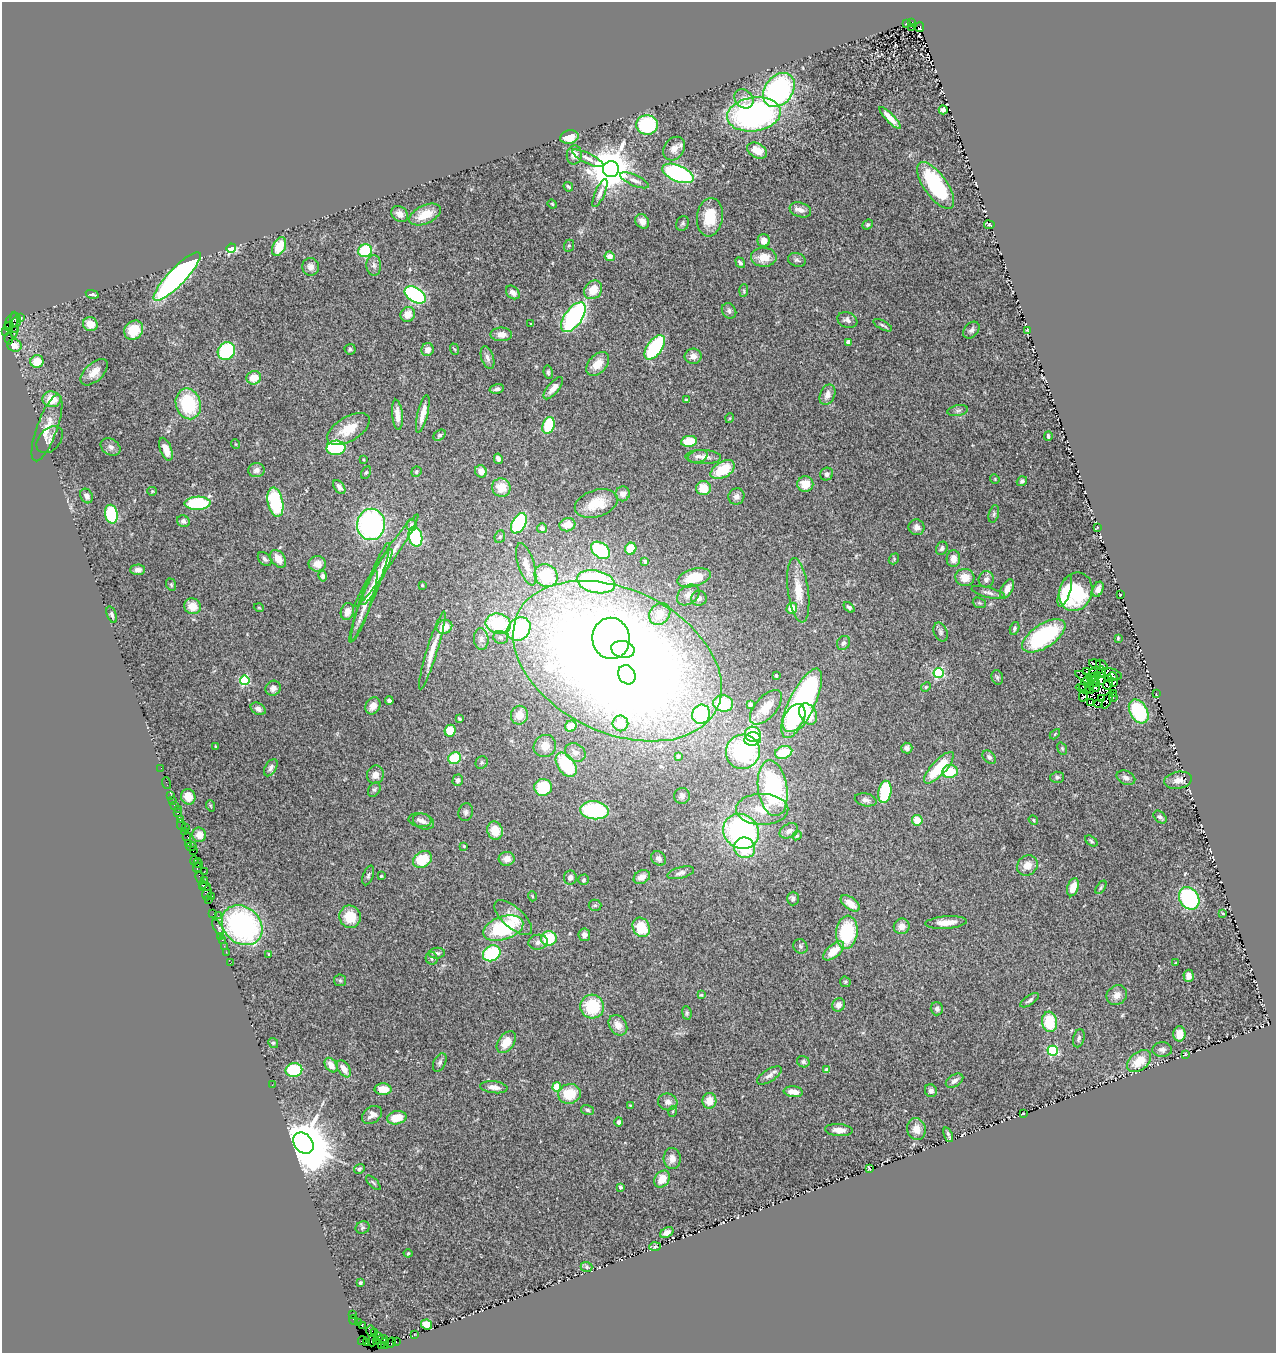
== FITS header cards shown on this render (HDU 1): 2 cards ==
NAXIS1  =                 1274
NAXIS2  =                 1351

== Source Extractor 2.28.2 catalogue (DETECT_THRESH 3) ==
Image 1274 x 1351 px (HDU 1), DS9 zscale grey, 1 PNG px = 1 image px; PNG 1278 x 1355 px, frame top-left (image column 1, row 1351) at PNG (2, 2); each listed source drawn as its Kron ellipse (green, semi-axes under 4 px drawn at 4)
Background 0.608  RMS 0.064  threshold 0.191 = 3 sigma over >= 5 px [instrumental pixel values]
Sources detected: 442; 6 with non-positive FLUX_AUTO (blend fragments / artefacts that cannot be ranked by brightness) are neither listed nor drawn; the other 436 listed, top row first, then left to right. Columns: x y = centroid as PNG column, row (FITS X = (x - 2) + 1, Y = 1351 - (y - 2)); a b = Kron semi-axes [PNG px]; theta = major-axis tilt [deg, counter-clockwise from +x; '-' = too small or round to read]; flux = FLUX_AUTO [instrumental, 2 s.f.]
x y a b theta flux
906 23 2 2 - 46
912 23 4 3 - 210
911 27 2 2 - 44
920 27 5 4 - 880
779 90 19 14 53 670
744 99 10 8 -47 26
943 110 4 4 - 11
754 114 27 17 8 1100
890 118 14 4 -46 33
647 125 11 9 -2 320
569 137 9 6 14 49
674 149 13 9 53 31
757 151 10 7 -28 65
574 155 9 7 82 32
588 158 17 5 -26 23
611 169 8 8 - 16000
678 173 17 8 -23 520
634 180 15 5 -23 22
936 185 27 11 -54 430
568 187 5 3 - 6
600 193 15 5 67 20
552 204 5 4 - 4.7
800 210 11 7 -18 27
400 214 9 7 -40 25
425 214 17 9 25 77
710 217 19 13 82 120
642 221 8 6 -50 28
682 223 8 6 64 9.5
868 225 5 4 - 8.4
989 225 5 2 - 4.9
764 241 6 6 - 30
569 246 6 5 - 5.6
279 247 10 6 64 82
231 248 4 4 - 480
365 251 7 6 - 200
610 256 5 5 - 30
764 257 13 9 -1 57
797 260 9 7 -18 12
740 263 6 4 -53 9.8
374 265 10 7 -88 16
311 267 9 8 - 23
177 276 33 8 46 1300
593 290 10 8 49 70
744 291 6 4 86 6.1
513 292 8 5 -44 19
92 294 6 3 -13 8.3
415 295 11 7 -32 550
729 311 8 6 -54 14
408 314 7 7 - 51
21 317 3 3 - 17
573 317 17 8 54 680
847 320 10 7 -21 19
12 321 9 6 55 160
17 321 5 3 - 89
90 324 7 7 - 50
531 324 3 3 - 6.1
14 325 13 4 90 120
883 325 10 3 -28 8.5
8 327 4 2 - 40
15 329 3 2 - 42
134 330 10 9 - 110
971 330 9 6 46 14
1027 330 3 2 - 2.9
6 331 3 2 - 13
501 334 10 6 -1 32
9 339 6 3 -82 74
848 342 4 4 - 27
14 345 7 6 - 28
655 347 14 7 54 330
350 349 5 5 - 7.6
454 349 6 3 -69 4.6
428 350 6 6 - 27
226 351 9 8 - 300
693 356 8 7 - 26
487 358 12 6 -73 17
37 361 6 6 - 66
598 364 14 9 48 59
94 372 17 9 44 53
548 372 7 4 -81 8.2
254 378 7 6 - 68
553 388 13 5 50 30
497 389 7 4 12 12
827 395 11 7 67 26
52 399 9 8 - 80
687 400 4 3 - 6.2
188 404 15 12 -75 250
958 411 10 5 11 12
423 414 19 5 76 46
397 415 15 5 -85 39
730 418 5 3 - 3.5
548 425 9 6 73 180
47 428 35 10 70 76
348 429 24 12 31 97
440 435 7 5 39 8.5
1048 436 4 3 - 8.8
50 440 15 10 46 30
689 441 8 5 8 110
235 444 5 3 - 3.7
111 447 10 8 -32 19
336 448 9 7 2 290
166 449 12 5 -70 46
698 456 10 6 15 17
703 457 18 7 -2 31
364 459 3 3 - 5.2
498 459 5 4 - 16
256 470 8 7 - 21
723 470 13 7 30 150
481 471 6 5 - 37
366 472 7 4 62 6.6
416 472 5 4 - 6.3
827 474 7 6 - 15
995 479 5 4 - 4.3
1022 481 5 4 - 9
805 484 8 8 - 61
339 487 8 5 -54 18
501 488 9 9 - 77
703 488 7 7 - 81
152 491 4 4 - 4.5
623 494 7 7 - 27
87 496 7 6 - 20
736 496 8 7 - 21
275 502 15 7 -78 280
198 503 13 6 1 250
596 504 22 13 17 91
111 514 9 6 -78 270
994 514 9 5 76 9.4
183 521 6 5 - 13
519 523 11 6 61 460
371 524 16 14 89 880
411 525 6 5 - 16
567 525 8 6 17 44
917 527 8 8 - 23
1097 527 3 2 - 3.5
542 528 5 5 - 15
415 537 10 6 -75 290
500 537 6 5 - 8.1
942 548 7 5 63 12
631 549 6 5 - 80
600 550 10 7 -38 250
265 559 8 5 -46 12
278 559 10 6 -54 41
894 559 6 5 - 6.2
953 559 8 7 - 31
387 560 56 6 56 89
645 561 4 3 - 15
317 564 8 7 - 37
526 564 22 8 -72 45
138 570 7 5 1 17
546 575 12 10 -40 210
323 576 5 4 - 10
377 577 31 5 62 45
965 577 9 8 - 52
694 578 17 8 16 130
986 579 8 7 - 20
596 582 19 11 -13 650
171 585 6 4 -69 6.5
422 585 3 3 - 5.7
1007 589 10 5 61 34
1098 589 8 5 67 20
798 590 32 10 -82 100
1065 591 16 5 72 67
988 592 17 5 -14 19
1076 592 19 16 69 290
369 593 53 6 69 65
688 595 12 9 39 30
1120 595 3 2 - 2.4
699 598 7 7 - 18
979 603 7 5 -20 7.8
192 606 8 7 - 52
364 606 37 5 71 53
849 607 6 4 -40 11
259 608 5 3 - 3.4
792 608 6 5 - 68
347 612 8 6 73 29
660 614 12 9 48 69
112 615 9 4 -70 11
498 624 13 10 -11 310
444 627 8 6 22 61
1015 628 6 4 73 8.6
519 629 12 10 45 460
941 632 10 6 -67 13
1044 636 24 11 33 390
501 637 7 6 - 12
611 638 21 18 -83 1100
1118 638 4 2 - 5
481 639 10 7 -84 19
843 643 7 6 - 12
623 649 12 8 -11 690
432 650 41 5 73 63
617 661 110 71 -26 10000
1095 664 6 2 -17 4.9
1102 665 6 3 -39 40
1087 672 3 2 - 2.7
1102 672 5 2 - 0.084
938 673 5 5 - 430
1094 673 4 2 - 4.5
1112 674 10 5 -18 1.3
627 675 10 8 -60 400
776 676 3 3 - 8.1
1098 676 4 2 - 1.1
997 677 7 5 -75 8.7
1084 677 10 4 -32 2.1
1113 677 5 3 - 6.9
1094 679 5 2 - 3.6
1108 679 3 2 - 1.9
245 680 5 5 - 340
1088 680 4 3 - 15
1100 680 5 4 - 2.1
1114 682 4 2 - 2.5
1084 684 7 2 70 5.6
1096 684 3 2 - 3.1
1108 685 5 3 - 6.5
926 687 5 4 - 4.8
1095 687 5 2 - 7.9
273 688 8 7 - 22
1090 688 6 3 -74 8.7
1083 689 8 4 -24 2.1
1113 693 3 2 - 4.7
1156 693 3 2 - 37
1083 696 5 4 - 0.73
1113 697 4 2 - 4.6
1102 699 4 3 - 11
1107 700 9 3 64 3.9
389 701 4 4 - 18
723 703 10 8 -9 190
802 703 38 13 64 1100
1091 703 4 3 - 3.2
750 704 4 3 - 21
1098 704 4 2 - 4.4
373 706 9 7 60 35
766 707 21 10 49 73
258 709 8 5 -29 18
1139 711 13 8 -60 300
701 714 10 8 67 370
808 714 11 8 -59 110
519 715 9 8 - 46
794 718 15 9 60 340
459 719 3 2 - 4.7
620 723 8 8 - 76
571 726 6 5 - 45
450 731 6 5 - 85
753 734 8 7 - 140
1055 734 6 3 46 4.5
753 739 8 7 - 230
215 746 3 2 - 3.2
545 746 11 10 - 53
907 748 5 5 - 13
1062 749 6 4 -69 5.5
575 752 11 8 -30 23
743 752 17 17 - 500
784 752 9 6 16 130
678 756 4 4 - 15
989 757 8 5 -46 13
455 758 6 6 - 150
482 762 6 5 - 7.9
566 765 14 8 -55 240
161 768 2 2 - 8.3
271 768 9 5 58 16
939 768 20 7 47 160
950 771 8 6 7 120
375 775 9 8 - 30
1057 777 6 5 - 9.1
1126 778 10 6 -25 17
458 780 6 5 - 13
1178 780 14 8 9 31
166 783 6 2 -71 15
543 787 9 8 - 170
773 788 28 14 -82 570
374 790 8 5 56 9.3
885 792 11 6 80 250
171 796 2 2 - 26
682 796 8 7 - 17
188 797 8 7 - 51
866 800 11 6 -12 17
173 801 2 2 - 9.1
175 806 3 3 - 24
211 806 6 3 -70 4.4
178 809 3 2 - 3.7
762 809 26 15 0 120
594 810 14 9 -5 350
466 812 9 7 73 12
177 813 4 3 - 17
1160 817 7 5 -42 11
180 820 4 3 - 61
420 820 11 7 -8 19
917 820 5 5 - 61
1033 820 5 4 - 4.3
424 822 11 7 -20 18
181 825 5 2 - 45
185 828 3 3 - 36
184 831 2 2 - 49
495 831 9 7 -75 71
741 831 18 17 - 990
789 831 10 7 27 21
199 835 7 7 - 37
187 836 4 2 - 33
797 836 5 4 - 6.1
1091 841 7 4 -37 7.7
188 843 3 2 - 43
464 846 4 3 - 3.8
191 847 5 3 - 88
745 848 11 10 - 160
193 851 2 2 - 3.2
658 858 8 6 -40 15
422 859 10 7 32 150
507 859 8 7 - 35
194 861 4 3 - 54
198 863 5 4 - 49
1027 865 11 9 43 41
197 868 5 2 - 21
204 872 2 2 - 20
681 873 14 5 15 16
368 875 10 5 70 8.8
381 876 3 3 - 6.5
200 877 6 3 -74 150
570 877 7 6 - 17
642 877 8 6 28 31
583 880 5 5 - 7.2
204 881 2 2 - 12
202 884 3 3 - 40
205 887 6 3 -2 63
1073 887 9 5 72 55
1101 887 7 3 55 6.5
207 893 7 4 82 130
212 896 2 2 - 22
532 896 5 3 - 3.8
1189 898 12 9 -56 430
209 899 3 2 - 4.3
793 899 7 6 - 13
850 903 11 6 -37 50
595 905 6 5 - 7.8
1223 913 3 2 - 4
213 914 2 2 - 14
218 916 3 2 - 18
350 917 11 10 - 89
513 918 23 10 -42 76
946 922 20 6 4 53
242 925 22 18 -42 830
902 926 8 7 - 29
641 927 10 8 -62 130
218 928 9 3 -60 86
503 928 21 11 18 320
847 932 17 10 83 250
584 935 6 6 - 20
220 936 2 2 - 16
549 938 8 7 - 160
222 940 2 2 - 40
538 942 10 7 10 18
224 946 2 2 - 22
800 946 8 6 -48 10
834 951 12 6 41 77
226 952 2 2 - 22
437 953 8 5 5 12
492 953 9 7 32 240
269 954 3 3 - 4.4
432 958 7 5 -68 8.5
230 963 3 2 - 5.6
1175 963 4 2 - 3
1188 976 6 5 - 27
340 980 6 5 - 6.9
845 982 5 5 - 6.3
701 995 4 4 - 4.7
1117 995 11 9 39 34
1030 1000 11 4 35 11
839 1005 7 6 - 23
592 1007 12 11 - 180
937 1009 6 6 - 14
687 1013 7 4 -81 7.5
1049 1022 10 7 -82 150
618 1025 11 8 -56 40
1179 1034 7 6 - 51
1079 1038 9 5 75 11
506 1042 12 7 53 70
273 1043 5 4 - 6
1162 1050 10 7 -2 15
1053 1051 5 5 - 390
1185 1054 3 2 - 3.5
1139 1061 14 9 39 87
440 1062 10 6 64 12
803 1062 6 5 - 8.6
331 1065 8 5 -55 38
344 1069 9 5 -56 40
294 1070 8 7 - 210
827 1070 4 4 - 36
769 1075 14 6 33 21
954 1081 9 6 31 16
272 1085 3 2 - 7.8
494 1087 13 6 -7 30
557 1087 4 4 - 110
383 1089 8 6 -1 60
931 1091 6 6 - 14
793 1092 10 5 -7 46
569 1094 11 9 14 110
709 1101 8 7 - 58
668 1102 10 8 -8 23
630 1105 4 2 - 3.2
588 1110 7 5 -17 7.5
673 1111 5 3 - 4.4
1023 1114 3 2 - 3.2
372 1115 11 8 34 26
397 1118 10 6 11 81
619 1122 5 4 - 11
916 1129 11 9 -77 39
839 1130 14 6 -4 35
948 1135 8 3 -69 7.1
303 1143 12 9 -49 23000
672 1159 10 8 -86 30
869 1168 4 2 - 3.8
359 1169 5 4 - 7.9
662 1179 9 7 53 58
373 1183 9 2 -45 5.6
620 1187 4 3 - 15
363 1228 7 6 - 8.1
667 1233 7 5 31 22
655 1247 6 4 4 5.6
408 1253 4 4 - 4.1
587 1267 6 5 - 8.1
360 1283 4 3 - 7.9
353 1315 3 2 - 18
354 1320 5 2 - 36
358 1323 2 2 - 17
427 1324 6 4 -28 76
362 1325 3 2 - 27
371 1331 6 5 - 110
374 1333 3 2 - 65
414 1335 2 2 - 28
379 1337 4 3 - 39
381 1339 6 3 16 38
372 1340 6 4 74 240
362 1341 4 3 - 63
377 1342 3 2 - 46
391 1342 5 4 - 210
396 1342 3 2 - 68
367 1343 4 3 - 100
385 1343 5 3 - 96
381 1345 2 2 - 26
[6 non-positive-flux detections neither listed nor drawn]